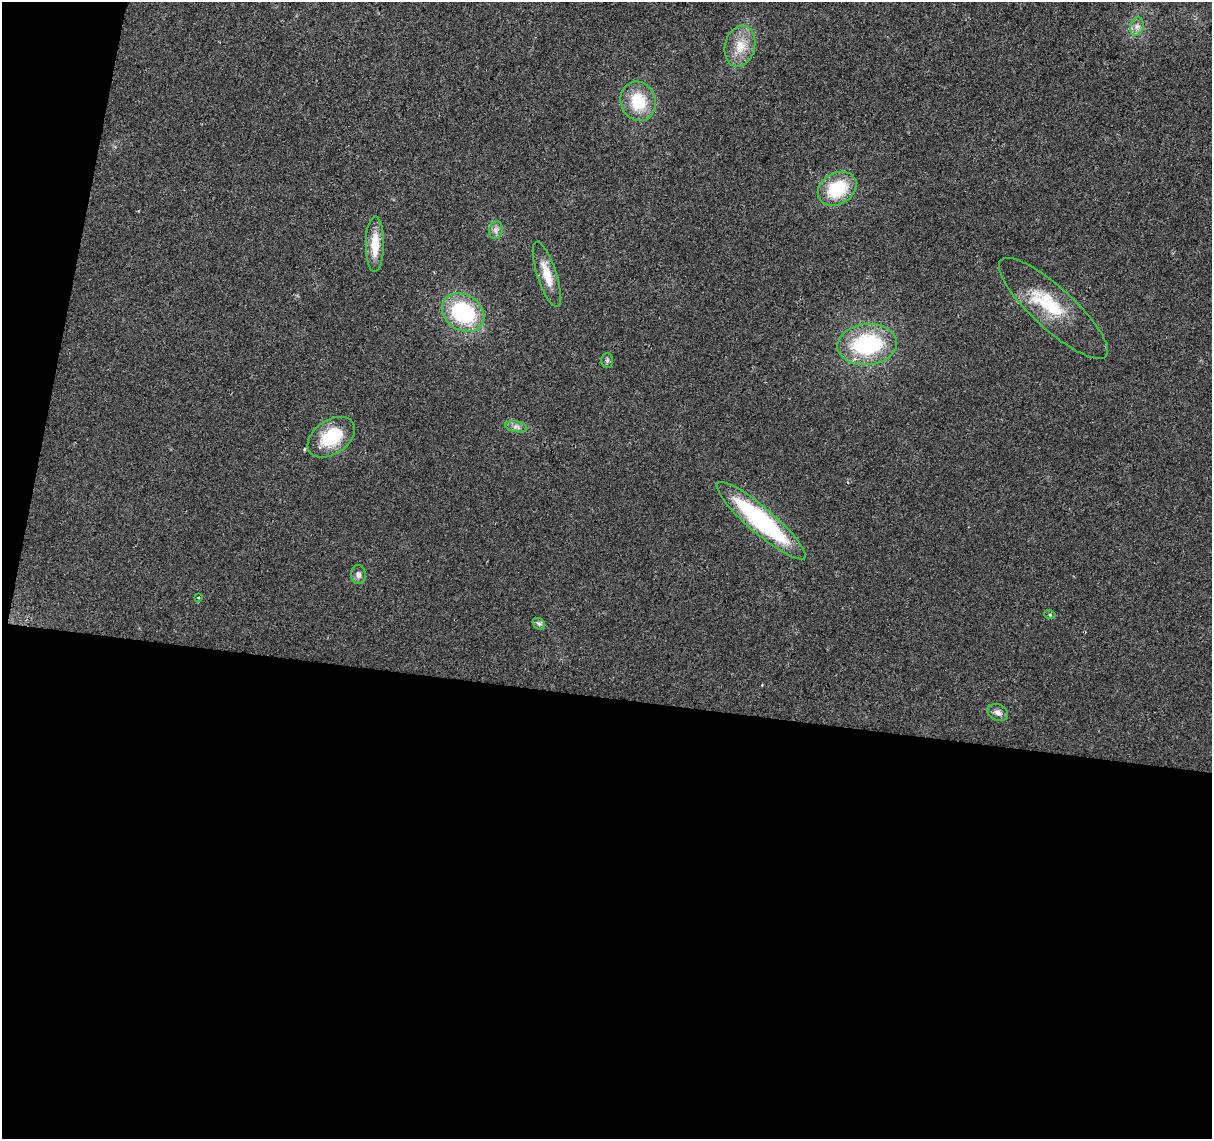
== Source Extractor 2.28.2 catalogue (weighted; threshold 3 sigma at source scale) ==
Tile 13 of 4 x 4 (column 1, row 4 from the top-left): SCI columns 1-1210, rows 226-1362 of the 4847 x 5057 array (HDU 1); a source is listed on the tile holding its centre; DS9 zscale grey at full resolution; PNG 1214 x 1141 px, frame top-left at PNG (2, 2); each listed source drawn as its Kron ellipse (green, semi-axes under 4 px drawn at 4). Shown black and unused: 42% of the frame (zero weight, under 2 of 3 exposures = <1% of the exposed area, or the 3 px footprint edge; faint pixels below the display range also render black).
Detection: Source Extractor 2.28.2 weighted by HDU 2 'WHT'; one run over the whole footprint, this tile lists its part. Background 0.0273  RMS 0.0063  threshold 0.0285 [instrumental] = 3 sigma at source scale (4.5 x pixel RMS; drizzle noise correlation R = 1.50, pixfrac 1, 0.0396/0.0396 arcsec/px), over >= 5 px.
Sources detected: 19; all 19 listed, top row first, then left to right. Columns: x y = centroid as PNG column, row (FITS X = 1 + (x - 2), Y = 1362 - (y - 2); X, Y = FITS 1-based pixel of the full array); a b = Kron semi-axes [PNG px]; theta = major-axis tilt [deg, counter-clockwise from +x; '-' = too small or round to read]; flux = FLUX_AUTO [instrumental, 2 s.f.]
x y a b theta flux
1137 26 9 6 75 3
740 46 21 15 76 13
638 101 20 17 -71 23
837 189 20 15 30 30
496 230 9 6 79 2.5
375 244 27 9 89 14
547 274 34 9 -72 13
1053 308 71 21 -42 35
463 313 22 17 -33 57
867 344 30 20 6 62
607 361 7 6 - 1.4
516 427 11 5 -11 2.5
331 437 26 17 34 31
761 521 57 13 -41 91
358 575 9 7 -86 2.6
198 598 3 2 - 0.66
1050 615 5 3 - 0.69
539 624 7 5 -43 1.4
998 713 11 8 -26 3.1